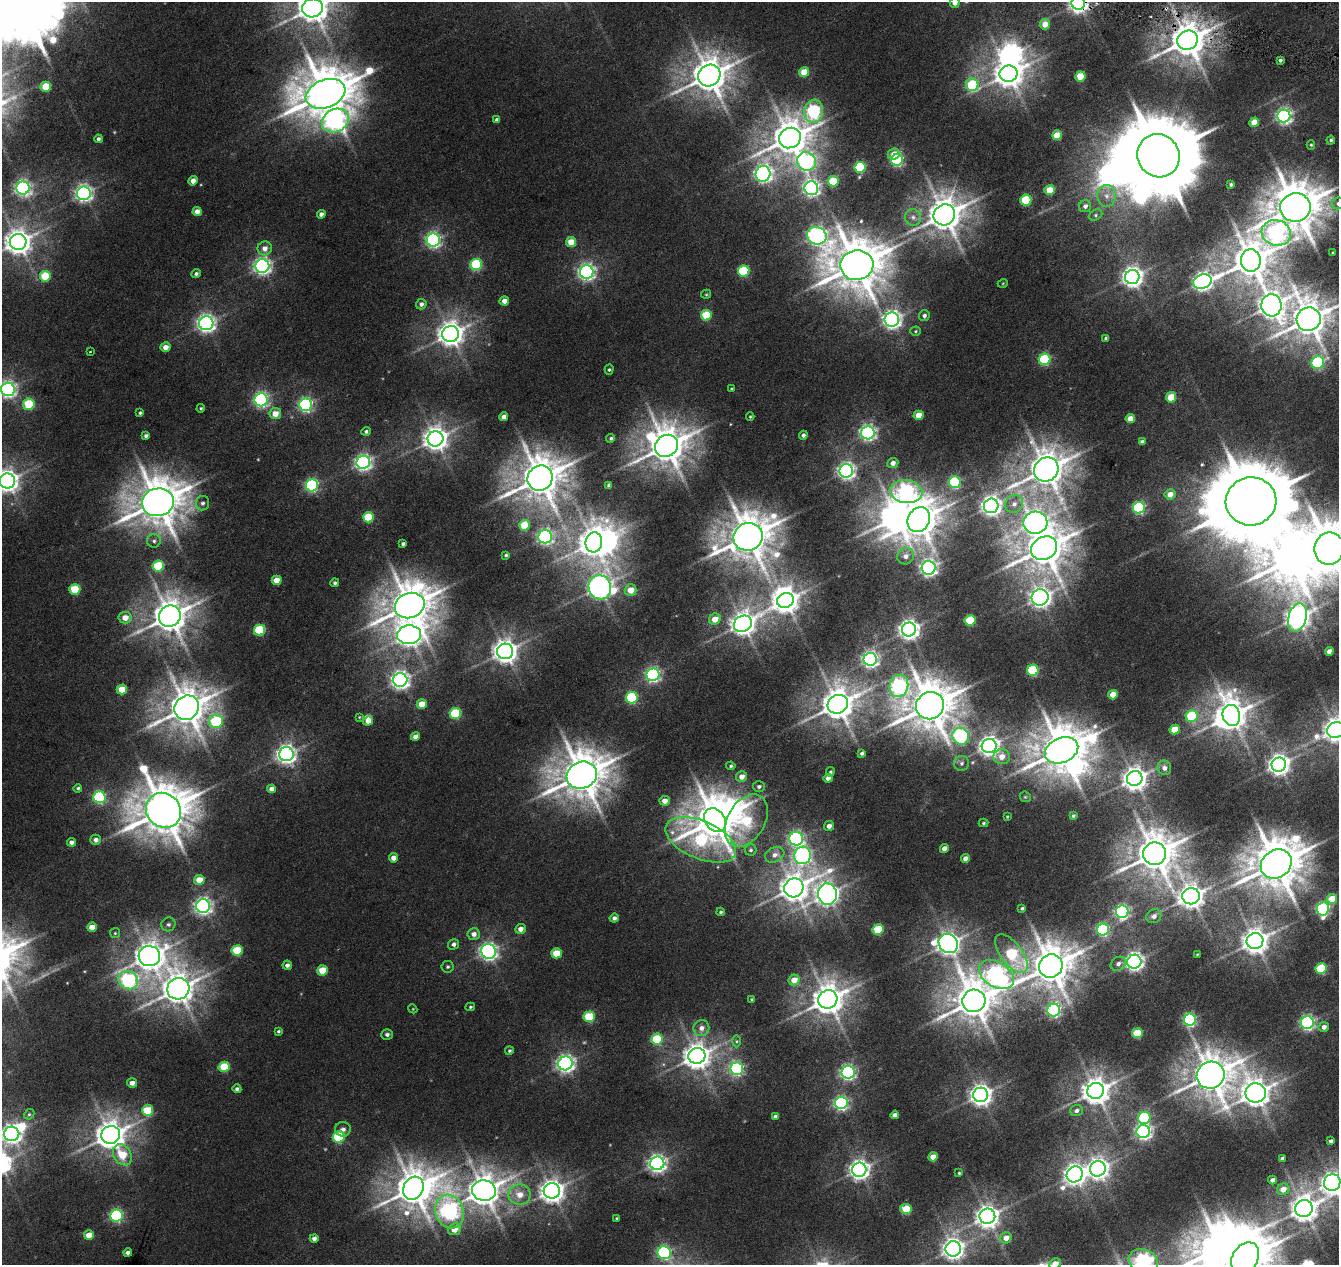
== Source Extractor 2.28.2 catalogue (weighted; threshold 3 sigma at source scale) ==
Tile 10 of 4 x 4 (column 2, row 3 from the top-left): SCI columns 1348-2684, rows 1547-2809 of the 5359 x 5555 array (HDU 1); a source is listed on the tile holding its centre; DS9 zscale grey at full resolution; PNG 1341 x 1267 px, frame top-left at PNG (2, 2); each listed source drawn as its Kron ellipse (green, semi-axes under 4 px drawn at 4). Shown black and unused: <1% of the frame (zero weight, under 3 of 6 exposures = <1% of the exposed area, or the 3 px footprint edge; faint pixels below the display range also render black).
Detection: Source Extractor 2.28.2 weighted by HDU 2 'WHT'; one run over the whole footprint, this tile lists its part. Background 0.0186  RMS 0.0027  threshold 0.0111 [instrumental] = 3 sigma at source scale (4.09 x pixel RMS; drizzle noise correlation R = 1.36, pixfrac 0.8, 0.0396/0.0396 arcsec/px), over >= 5 px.
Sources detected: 341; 14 inside a brighter object's white glare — neither listed nor drawn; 2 inside a brighter listed object's ellipse — not listed separately; the other 325 listed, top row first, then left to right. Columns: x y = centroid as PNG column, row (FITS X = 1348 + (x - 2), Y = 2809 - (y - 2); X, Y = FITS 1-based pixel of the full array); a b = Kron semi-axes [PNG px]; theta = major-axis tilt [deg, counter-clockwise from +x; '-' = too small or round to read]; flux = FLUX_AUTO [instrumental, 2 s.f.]
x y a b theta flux
955 3 5 5 - 1.5
1078 3 7 7 - 150
313 8 10 9 - 420
1045 24 5 5 - 3
1187 40 10 9 - 600
1280 60 4 3 - 0.53
804 72 5 5 - 5.8
1009 74 9 8 - 350
709 76 11 10 - 580
1080 76 5 5 - 8.5
972 85 6 6 - 15
46 87 5 5 - 6.4
325 94 20 14 22 1200
814 111 11 9 80 43
1284 116 6 6 - 84
497 120 4 4 - 0.95
335 121 14 11 26 85
1254 122 5 4 - 4.6
1057 135 5 5 - 5.9
790 138 11 10 - 580
98 139 4 4 - 0.62
1331 140 4 4 - 0.43
1311 145 5 4 - 0.3
894 154 6 5 - 2.4
1158 156 22 21 - 3200
897 160 6 5 - 40
807 161 9 9 - 59
860 167 5 5 - 19
763 174 8 7 - 94
193 181 5 4 - 1.8
833 181 5 5 - 8.8
1231 185 4 3 - 0.49
23 188 6 6 - 86
811 188 7 7 - 92
1050 190 5 5 - 5.2
84 193 7 6 - 95
1106 196 11 9 -89 2.1
1026 200 5 5 - 14
1338 203 6 5 - 0.78
1085 206 6 6 - 1.1
1295 207 15 14 - 1000
197 212 4 4 - 1.9
321 214 4 4 - 1.1
944 215 11 10 - 550
1095 215 7 5 28 0.52
913 217 8 8 - 1.2
1276 233 15 12 -16 68
817 236 10 8 -26 120
433 240 6 6 - 73
18 242 8 8 - 280
571 242 5 5 - 4.7
265 248 7 7 - 1.7
1333 253 3 2 - 0.23
1251 260 11 10 - 610
476 264 6 5 - 21
857 265 16 14 8 1100
262 266 7 7 - 97
744 271 6 5 - 18
587 272 7 6 - 95
196 274 5 4 - 0.61
45 276 5 5 - 10
1132 277 7 7 - 160
1202 282 9 7 21 120
1003 283 5 3 - 0.2
706 294 5 4 - 0.3
504 301 5 4 - 1.8
421 304 5 5 - 0.88
1271 305 11 10 - 280
706 315 5 5 - 9.5
924 316 5 5 - 0.74
1309 319 12 11 - 610
892 320 7 7 - 120
206 323 7 7 - 110
916 331 5 4 - 0.34
451 334 8 8 - 270
1106 338 4 3 - 0.55
165 347 5 5 - 2
90 352 4 2 - 0.17
1045 359 6 5 - 23
1318 363 6 6 - 35
609 370 5 4 - 0.4
8 389 7 6 - 95
732 389 3 3 - 0.35
1171 397 5 5 - 7.1
261 400 6 6 - 62
29 404 6 5 - 13
306 405 6 6 - 57
201 408 4 4 - 0.33
140 413 4 4 - 0.37
275 414 6 5 - 3
918 415 5 4 - 3.7
504 417 4 4 - 1.6
750 417 4 4 - 0.27
1130 419 4 4 - 2.8
366 431 5 4 - 0.55
868 433 7 6 - 81
803 435 4 4 - 0.67
146 436 4 4 - 0.72
611 438 4 4 - 0.44
435 439 8 7 - 250
1142 442 4 4 - 0.9
666 446 12 10 39 650
363 462 7 6 - 89
893 463 5 5 - 1.3
1046 469 13 11 43 610
846 471 7 6 - 100
540 478 13 12 - 800
7 481 8 7 - 200
955 482 6 5 - 26
312 485 6 6 - 42
609 485 4 4 - 0.59
906 492 16 11 -7 59
1170 494 5 5 - 2.4
1251 501 25 24 - 3300
158 502 16 14 15 970
203 503 7 6 - 0.83
1014 504 9 8 - 1.6
991 506 7 7 - 150
1139 508 6 6 - 35
368 517 5 5 - 10
919 520 13 10 59 550
1035 523 12 11 - 180
525 525 5 5 - 9.6
545 537 7 6 - 70
748 537 15 13 28 870
154 541 7 6 - 0.78
594 542 10 8 82 360
403 544 4 3 - 0.61
1044 548 13 11 32 760
1329 549 16 14 81 1100
506 555 3 3 - 0.33
906 556 8 8 - 1.7
158 566 6 5 - 15
929 568 7 7 - 96
277 580 5 4 - 3.6
335 583 4 4 - 0.51
600 587 12 11 - 220
75 589 5 5 - 9.7
631 590 6 5 - 3.8
1040 597 8 8 - 160
785 600 8 7 - 300
410 605 15 12 23 830
170 616 11 10 - 540
1297 617 14 9 74 250
125 618 6 5 - 2.6
715 619 6 5 - 3
970 620 5 5 - 12
743 624 9 8 - 240
260 630 6 5 - 17
909 630 7 7 - 160
409 635 12 9 4 220
505 651 8 8 - 230
1329 651 4 4 - 1.5
870 659 6 6 - 89
1033 670 6 5 - 21
653 675 6 6 - 65
400 680 7 7 - 120
899 686 11 9 75 59
122 689 5 5 - 5.4
1113 695 5 4 - 3.7
632 698 6 5 - 26
422 704 5 4 - 4.3
838 704 10 9 - 480
930 706 14 13 - 960
187 708 13 11 43 670
455 713 6 5 - 18
1231 715 10 8 -76 410
1192 716 6 5 - 14
359 717 4 4 - 0.2
216 721 7 7 - 16
368 721 5 4 - 1.9
1175 730 5 4 - 5.5
1336 730 9 7 22 270
415 736 4 4 - 1.4
961 736 8 8 - 44
989 746 7 7 - 150
1062 750 17 12 24 950
862 753 4 4 - 0.54
286 754 7 7 - 130
1002 757 8 7 - 2.9
962 763 7 7 - 0.91
1279 765 7 7 - 170
731 766 4 4 - 0.41
1164 768 7 6 - 1.3
830 772 5 4 - 0.42
582 775 15 13 24 900
741 777 5 5 - 1.8
828 778 4 4 - 1.6
1135 779 8 7 - 240
759 786 6 5 - 0.63
78 788 4 4 - 0.41
272 789 5 4 - 1.4
99 797 6 6 - 29
1025 797 6 5 - 0.33
665 801 5 5 - 2.1
163 810 18 16 -44 1100
1073 816 3 3 - 0.39
1007 817 3 3 - 0.23
715 820 13 10 -54 910
746 820 28 18 59 17
983 823 5 4 - 0.34
829 826 5 4 - 1.2
796 839 7 7 - 65
96 840 5 5 - 1.1
701 840 37 19 -23 33
71 842 4 4 - 1
944 848 4 4 - 1.6
751 850 6 5 - 0.49
1155 854 11 11 - 700
775 855 10 7 22 1.5
802 855 9 8 - 74
393 858 4 4 - 1.7
965 858 4 4 - 1.6
1276 864 16 14 37 1100
199 880 5 5 - 3.7
794 888 10 9 - 350
827 894 11 9 -82 200
1191 896 9 8 - 270
1332 899 5 4 - 4.6
203 906 7 6 - 100
1022 908 3 3 - 0.37
1323 909 6 6 - 45
721 912 4 3 - 0.37
1122 912 6 6 - 58
1154 916 8 6 31 1.1
614 918 4 4 - 0.88
168 924 7 6 - 0.72
92 927 5 4 - 3
520 929 5 5 - 1.7
878 929 5 5 - 12
1103 930 6 6 - 36
115 933 5 5 - 0.29
474 934 6 5 - 1.4
1255 941 8 8 - 300
948 943 10 9 - 230
454 944 6 5 - 0.84
237 950 5 5 - 11
488 951 7 7 - 110
556 953 5 5 - 6.9
1011 954 22 11 -52 19
1197 954 3 2 - 0.17
149 956 11 10 - 360
1134 962 7 7 - 120
1118 964 8 6 34 1.2
287 965 5 4 - 0.89
1051 966 12 11 - 740
448 967 6 5 - 0.47
1321 968 5 5 - 14
322 970 5 5 - 5.8
996 975 19 12 -32 100
128 980 10 8 -32 58
794 980 6 5 - 3.2
178 989 11 10 - 460
752 999 3 3 - 0.32
828 999 10 9 - 450
974 1001 11 11 - 680
470 1007 5 4 - 0.32
413 1009 5 3 - 0.21
1054 1010 6 6 - 53
589 1017 5 5 - 13
1190 1020 6 6 - 45
1307 1023 6 6 - 63
1324 1027 5 5 - 1.2
701 1028 8 8 - 1.5
278 1031 3 3 - 0.35
1137 1033 5 5 - 9.5
387 1034 6 5 - 0.71
657 1039 6 5 - 14
736 1041 6 4 90 0.38
509 1051 4 4 - 0.4
697 1056 8 8 - 290
565 1063 7 7 - 110
224 1067 5 5 - 9.8
737 1069 6 6 - 40
848 1072 6 6 - 66
1211 1075 14 13 - 690
132 1083 5 4 - 1.6
237 1089 4 4 - 0.63
1096 1091 8 8 - 340
1256 1093 10 9 - 360
981 1095 7 7 - 180
841 1103 6 6 - 59
147 1110 5 5 - 8.8
1076 1111 6 5 - 0.79
29 1114 5 4 - 0.37
895 1115 4 4 - 1.2
775 1116 4 4 - 0.78
1144 1118 6 6 - 25
343 1129 7 7 - 1.1
1143 1132 7 6 - 84
12 1134 7 7 - 130
111 1135 9 8 - 390
339 1137 6 5 - 19
1331 1141 4 4 - 0.79
122 1155 11 8 -57 6.5
933 1157 5 4 - 2.7
1282 1158 4 3 - 0.43
657 1163 7 6 - 110
1098 1169 8 7 - 180
859 1170 7 7 - 150
959 1173 4 4 - 0.29
1075 1174 8 7 - 170
1272 1180 4 4 - 1.1
1332 1182 8 8 - 190
413 1188 12 10 62 600
1283 1189 6 5 - 2.7
484 1191 12 10 -10 480
552 1191 8 7 - 220
520 1195 11 10 - 3.2
906 1209 5 5 - 9.2
1304 1209 9 8 - 310
450 1211 17 14 -73 87
116 1215 6 6 - 41
987 1216 8 7 - 210
617 1218 3 3 - 0.32
454 1229 6 5 - 3.1
89 1235 5 4 - 3.4
314 1238 4 4 - 0.95
1006 1238 6 5 - 2.4
953 1249 8 7 - 180
128 1253 4 4 - 0.95
664 1253 7 6 - 40
1245 1258 17 12 58 1100
1143 1261 15 11 -20 73
1055 1264 6 5 - 3
Overlapping masked pixels (flux is a lower limit): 2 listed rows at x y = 1078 3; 1187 40
Isophote crosses this tile's border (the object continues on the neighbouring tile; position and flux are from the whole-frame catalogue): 15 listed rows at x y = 955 3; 1078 3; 313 8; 1338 203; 18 242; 1309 319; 8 389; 7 481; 1329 549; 1336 730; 12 1134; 1332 1182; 1245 1258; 1143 1261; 1055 1264